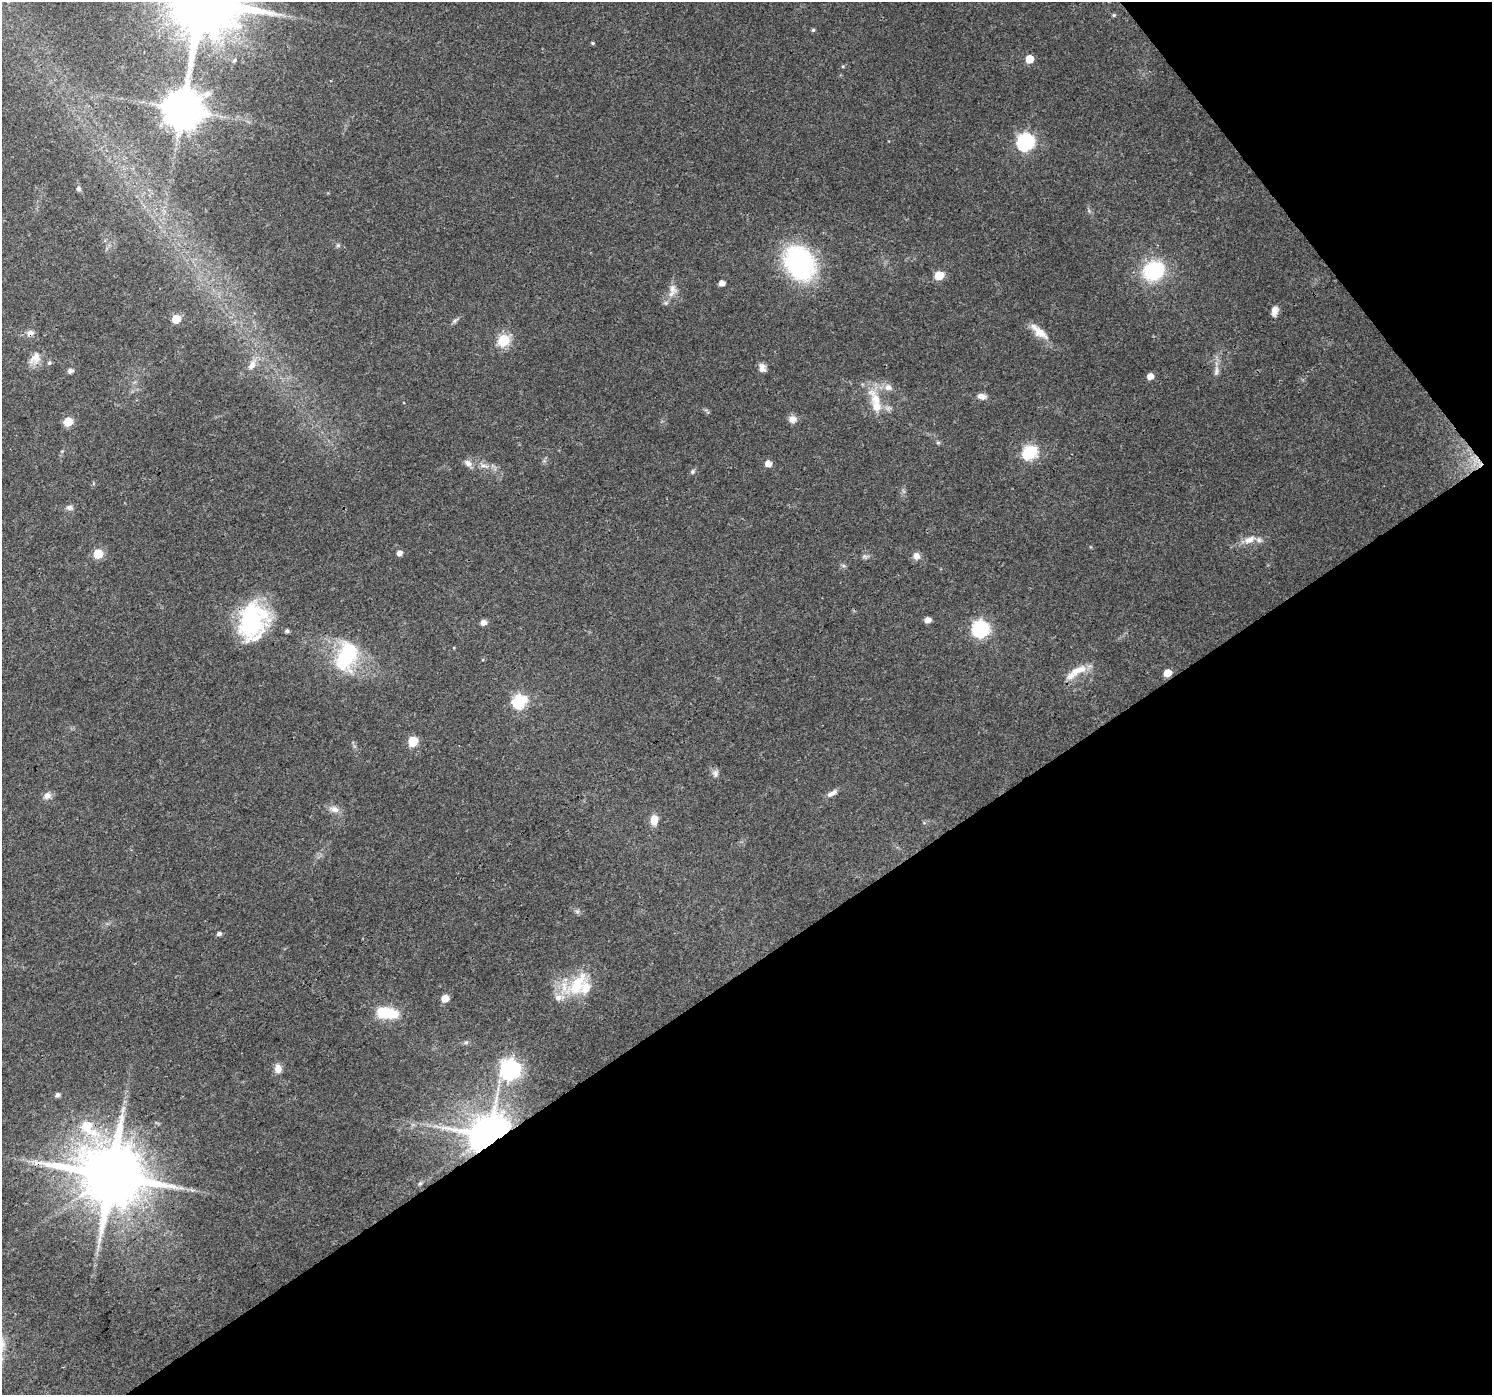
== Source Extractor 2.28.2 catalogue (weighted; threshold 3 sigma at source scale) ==
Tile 12 of 4 x 4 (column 4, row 3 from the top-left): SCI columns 4475-5964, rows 1590-2982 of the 5964 x 5900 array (HDU 1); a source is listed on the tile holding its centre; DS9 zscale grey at full resolution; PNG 1494 x 1397 px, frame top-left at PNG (2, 2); no overlay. Shown black and unused: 35% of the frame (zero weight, under 3 of 4 exposures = <1% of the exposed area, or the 3 px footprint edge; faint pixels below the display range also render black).
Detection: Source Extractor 2.28.2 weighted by HDU 2 'WHT'; one run over the whole footprint, this tile lists its part. Background 0.0882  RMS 0.0054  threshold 0.0245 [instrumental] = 3 sigma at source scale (4.5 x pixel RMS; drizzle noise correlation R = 1.50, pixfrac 1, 0.0396/0.0396 arcsec/px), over >= 5 px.
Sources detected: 80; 1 too faint to see at this stretch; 1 cosmic-ray / hot-pixel residue — not listed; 7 inside a brighter listed object's ellipse — not listed separately; the other 71 listed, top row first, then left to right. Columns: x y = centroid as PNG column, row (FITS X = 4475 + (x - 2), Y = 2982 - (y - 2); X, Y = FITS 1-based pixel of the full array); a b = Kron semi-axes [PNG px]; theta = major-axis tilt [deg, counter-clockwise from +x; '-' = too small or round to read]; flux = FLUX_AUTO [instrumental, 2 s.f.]
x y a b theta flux
1114 15 5 4 - 0.73
813 30 5 5 - 0.87
593 43 5 4 - 0.7
1029 59 5 5 - 13
234 60 5 4 - 0.73
182 109 12 11 - 1600
1025 142 7 7 - 150
79 189 6 5 - 1.1
338 245 6 5 - 0.92
800 263 31 24 -61 97
1154 271 19 15 33 46
939 275 6 5 - 21
722 283 5 4 - 4.1
672 289 15 11 -58 4.4
1274 311 12 8 78 3.5
176 319 5 5 - 16
455 321 10 5 40 1.4
1039 332 28 10 -41 8.2
30 333 9 7 40 2.8
504 340 6 6 - 50
35 358 18 12 51 5.7
49 363 6 5 - 1.1
252 365 16 9 65 4.8
762 368 10 8 -80 3.1
70 371 5 5 - 2.4
1216 371 16 7 83 3.4
1150 376 5 5 - 5
888 387 9 8 - 3.6
982 396 10 7 -13 3.2
876 399 37 14 -61 14
793 419 9 9 - 3.7
68 421 6 5 - 20
938 442 6 4 0 0.84
1030 452 7 6 - 83
768 464 5 5 - 5.1
484 466 17 5 -11 3.6
693 471 7 6 - 1.2
70 507 9 7 -5 2
1249 540 18 9 23 5.6
399 553 5 4 - 3.7
98 554 6 5 - 21
916 556 9 8 - 3.2
928 620 5 5 - 4.3
252 621 39 30 80 65
483 622 6 5 - 3.1
980 629 7 7 - 150
287 631 5 4 - 1.3
346 656 39 24 71 39
1080 669 19 11 23 7.4
1167 673 5 5 - 10
519 701 7 6 - 81
413 741 6 5 - 25
715 773 11 8 78 2.1
832 793 14 6 29 2.9
47 796 10 9 - 3.1
334 809 14 8 -21 3.9
654 819 8 6 85 8.5
577 911 7 4 -18 1.2
219 934 5 4 - 1.9
577 984 43 19 54 24
445 998 5 5 - 8.5
387 1013 26 13 -9 18
466 1042 6 5 - 1
278 1069 12 8 -83 4.1
510 1069 8 8 - 240
57 1095 6 5 - 1.7
123 1110 10 5 69 2.3
87 1126 16 8 -44 23
489 1135 11 9 30 2200
111 1175 18 16 8 5200
420 1183 6 5 - 0.86
Overlapping masked pixels (flux is a lower limit): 5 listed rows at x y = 30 333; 252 621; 87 1126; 489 1135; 111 1175